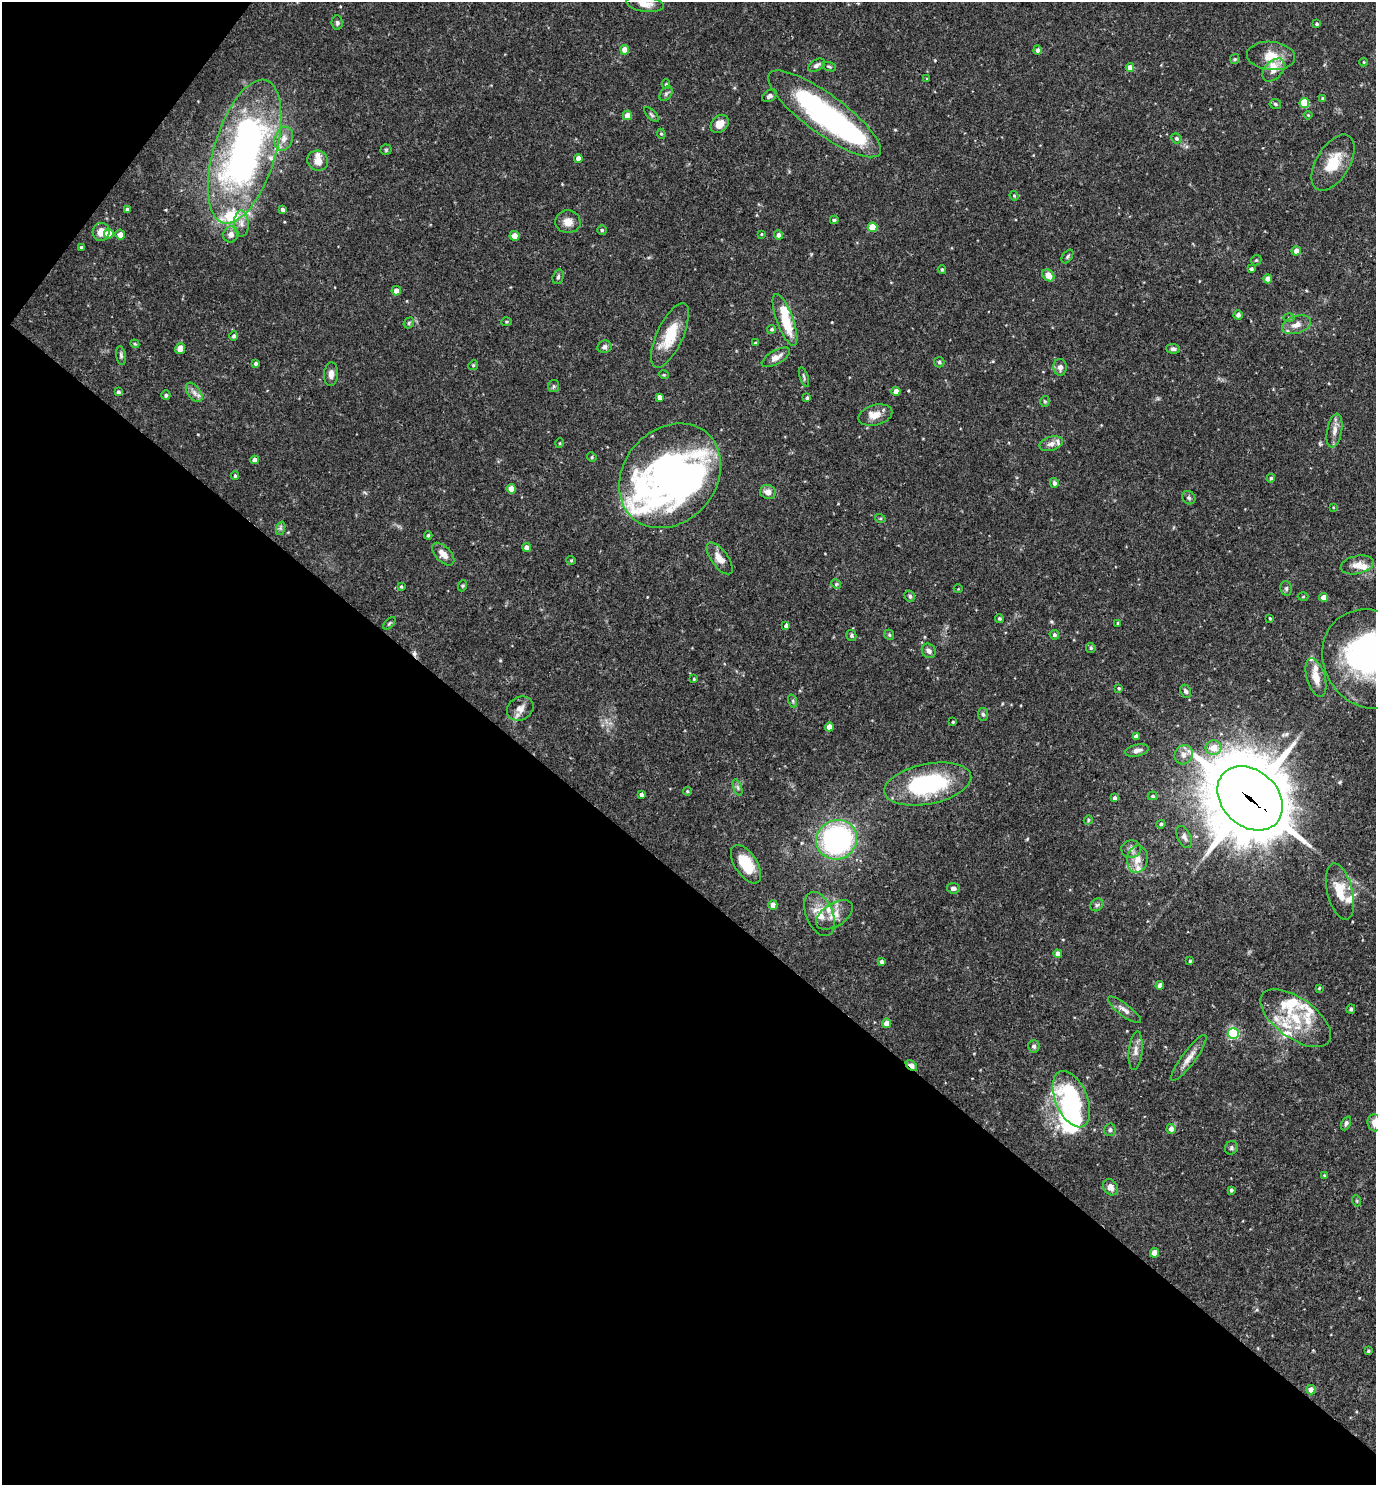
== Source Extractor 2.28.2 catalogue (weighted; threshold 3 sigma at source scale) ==
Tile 9 of 4 x 4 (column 1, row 3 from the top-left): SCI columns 149-1522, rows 1484-2966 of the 5935 x 5931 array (HDU 1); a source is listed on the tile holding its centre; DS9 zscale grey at full resolution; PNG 1378 x 1487 px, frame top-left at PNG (2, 2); each listed source drawn as its Kron ellipse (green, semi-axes under 4 px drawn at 4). Shown black and unused: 42% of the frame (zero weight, under 3 of 4 exposures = <1% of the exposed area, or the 3 px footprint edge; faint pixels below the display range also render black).
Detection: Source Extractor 2.28.2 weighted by HDU 2 'WHT'; one run over the whole footprint, this tile lists its part. Background 0.0714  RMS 0.0036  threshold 0.0162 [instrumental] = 3 sigma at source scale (4.5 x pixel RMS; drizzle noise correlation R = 1.50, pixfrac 1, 0.05/0.05 arcsec/px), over >= 5 px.
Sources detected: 216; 4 inside a brighter object's white glare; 2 cosmic-ray / hot-pixel residue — neither listed nor drawn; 21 inside a brighter listed object's ellipse — not listed separately; the other 189 listed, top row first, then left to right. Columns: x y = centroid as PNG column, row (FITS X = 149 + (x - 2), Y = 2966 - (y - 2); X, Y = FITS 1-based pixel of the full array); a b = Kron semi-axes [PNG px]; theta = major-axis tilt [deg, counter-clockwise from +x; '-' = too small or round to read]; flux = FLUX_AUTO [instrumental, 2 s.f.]
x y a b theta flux
645 4 19 7 -7 3.6
337 23 7 5 -86 0.75
1317 24 3 3 - 0.6
625 50 4 4 - 3.4
1037 50 4 4 - 1.1
1271 56 24 14 -5 7
1235 59 5 4 - 0.43
1364 62 4 3 - 0.3
816 65 9 5 31 1.3
829 67 7 3 -18 0.49
1130 67 4 4 - 2.7
1273 70 13 8 48 2.8
927 79 3 2 - 0.33
666 84 5 4 - 0.53
666 94 8 5 54 0.87
770 96 8 5 33 1.1
1323 98 4 4 - 0.64
1304 103 5 5 - 14
1275 104 6 5 - 0.64
824 114 68 20 -36 78
627 115 5 4 - 2.7
651 115 10 4 -45 0.67
1308 115 4 3 - 0.33
720 124 10 8 45 3.5
661 134 5 4 - 0.42
1176 138 5 5 - 0.74
284 139 12 9 72 3
386 150 5 5 - 0.48
245 152 74 31 73 150
578 158 4 4 - 2.2
318 161 10 10 - 3.4
1333 163 31 16 59 10
1014 196 5 4 - 0.44
283 209 4 3 - 1.1
127 210 4 3 - 1.1
834 220 4 3 - 0.6
568 222 13 11 -4 3.2
241 224 13 7 -88 2.3
873 227 5 5 - 10
602 230 5 5 - 0.61
101 232 9 8 - 3.5
109 234 5 4 - 6.4
231 234 8 7 - 2.1
761 234 4 3 - 0.35
120 235 5 5 - 2.5
778 235 4 4 - 1.7
514 236 5 5 - 2.7
81 247 3 3 - 0.69
1296 251 4 4 - 2.6
1068 256 7 4 54 0.61
1256 260 5 4 - 0.52
1251 269 4 3 - 0.8
942 270 4 3 - 0.54
1048 275 7 5 -46 3.8
558 277 7 5 73 0.77
1268 279 4 4 - 3.8
396 291 5 4 - 2.6
1238 315 4 4 - 1.3
1289 318 5 4 - 0.47
785 320 27 8 -70 12
506 322 5 4 - 0.42
409 323 6 4 49 0.55
1296 325 15 8 19 3.4
772 329 4 4 - 0.65
670 335 35 13 65 11
234 336 4 4 - 0.83
755 343 4 3 - 0.39
135 344 4 3 - 0.36
604 347 7 6 - 1.1
180 348 6 5 - 3.6
1173 349 7 5 -5 0.88
121 355 10 5 -81 0.79
776 357 16 7 29 2.3
939 362 5 5 - 0.57
256 363 4 3 - 0.73
473 365 5 4 - 0.44
1060 367 8 6 -88 1.5
331 374 12 7 86 1.8
664 375 5 3 - 0.3
804 377 10 3 -72 0.6
554 386 6 5 - 0.68
896 391 4 4 - 2.6
118 392 4 4 - 0.76
194 392 11 6 -53 1.8
166 395 5 4 - 0.73
660 397 4 4 - 1.7
807 398 4 4 - 0.55
1045 401 5 4 - 0.52
875 415 17 10 15 3.9
1334 431 17 7 80 2.7
560 443 5 3 - 0.37
1051 444 12 7 16 2
592 457 5 4 - 0.49
255 460 4 4 - 1.8
235 476 4 3 - 0.6
670 476 56 46 49 110
1271 478 4 4 - 0.59
1054 483 5 4 - 1.1
511 489 5 4 - 5.6
768 492 8 7 - 2.5
1189 498 7 6 - 0.76
1333 507 4 3 - 0.29
880 518 5 3 - 0.38
281 528 7 4 71 0.7
428 535 4 3 - 0.5
526 547 4 4 - 1.8
443 554 14 7 -46 3.1
720 558 19 8 -54 3.6
571 560 4 4 - 0.43
1357 565 16 9 13 3.3
836 584 5 4 - 0.49
401 586 4 3 - 0.4
462 586 5 3 - 0.39
1286 588 7 5 -77 0.79
958 589 4 3 - 0.25
910 596 6 5 - 0.73
1303 597 5 3 - 0.35
1324 597 4 4 - 3.4
999 618 4 4 - 0.57
1270 618 3 3 - 0.38
389 623 8 3 45 0.46
1118 623 3 2 - 0.32
786 626 4 4 - 1
889 635 5 4 - 0.55
1054 635 5 4 - 0.82
851 636 6 5 - 0.57
1091 648 5 5 - 0.54
929 651 7 6 - 1.4
1370 659 52 46 -54 100
1316 678 20 9 -73 4.7
694 679 4 3 - 0.37
1119 688 4 3 - 0.49
1186 691 7 5 -65 1
793 701 6 4 -72 0.54
520 709 14 11 32 2.8
983 714 6 5 - 0.67
953 722 3 3 - 0.41
829 727 4 4 - 2.7
1136 736 4 4 - 1.6
1213 748 8 7 - 4.7
1137 750 12 6 12 1.7
1184 755 10 8 57 2.3
928 784 44 20 11 41
738 788 9 4 -71 0.68
687 791 4 4 - 0.41
641 794 4 3 - 1.1
1153 796 5 4 - 0.59
1115 798 4 3 - 0.95
1250 798 36 28 -43 3400
1088 820 5 4 - 0.41
1161 824 4 4 - 0.75
1184 837 12 6 -64 1.4
837 840 21 19 29 73
1131 849 9 8 - 1.8
1137 859 14 10 80 3.6
746 864 22 11 -57 11
953 888 6 5 - 1.2
1340 892 29 12 -75 8.5
773 905 5 4 - 3
1097 905 7 5 44 0.86
820 914 23 13 -67 6.3
834 915 20 11 32 4.5
1058 954 4 4 - 2.7
1190 961 4 3 - 0.44
882 962 4 4 - 1
1160 985 4 4 - 2.4
1319 988 3 3 - 0.36
1351 1009 5 4 - 0.63
1124 1010 20 6 -38 2.1
1296 1018 41 20 -36 17
886 1023 4 4 - 2.4
1233 1034 5 5 - 31
1034 1046 6 5 - 0.94
1136 1051 19 6 84 2.4
1189 1058 28 7 53 3.4
911 1066 7 4 -43 5.4
1071 1099 30 16 -67 31
1346 1123 7 4 65 0.88
1374 1123 8 6 -74 2.5
1171 1129 5 4 - 1.7
1110 1130 6 5 - 0.77
1231 1148 7 6 - 0.78
1324 1175 4 3 - 0.43
1110 1187 9 7 -52 2.1
1231 1190 3 3 - 0.73
1357 1201 5 3 - 0.35
1154 1253 4 4 - 4.6
1368 1351 3 3 - 0.5
1311 1390 5 4 - 2.4
Overlapping masked pixels (flux is a lower limit): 2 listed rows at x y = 1250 798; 911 1066
Isophote crosses this tile's border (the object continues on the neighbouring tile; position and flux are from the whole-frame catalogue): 3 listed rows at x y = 645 4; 1370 659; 1374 1123